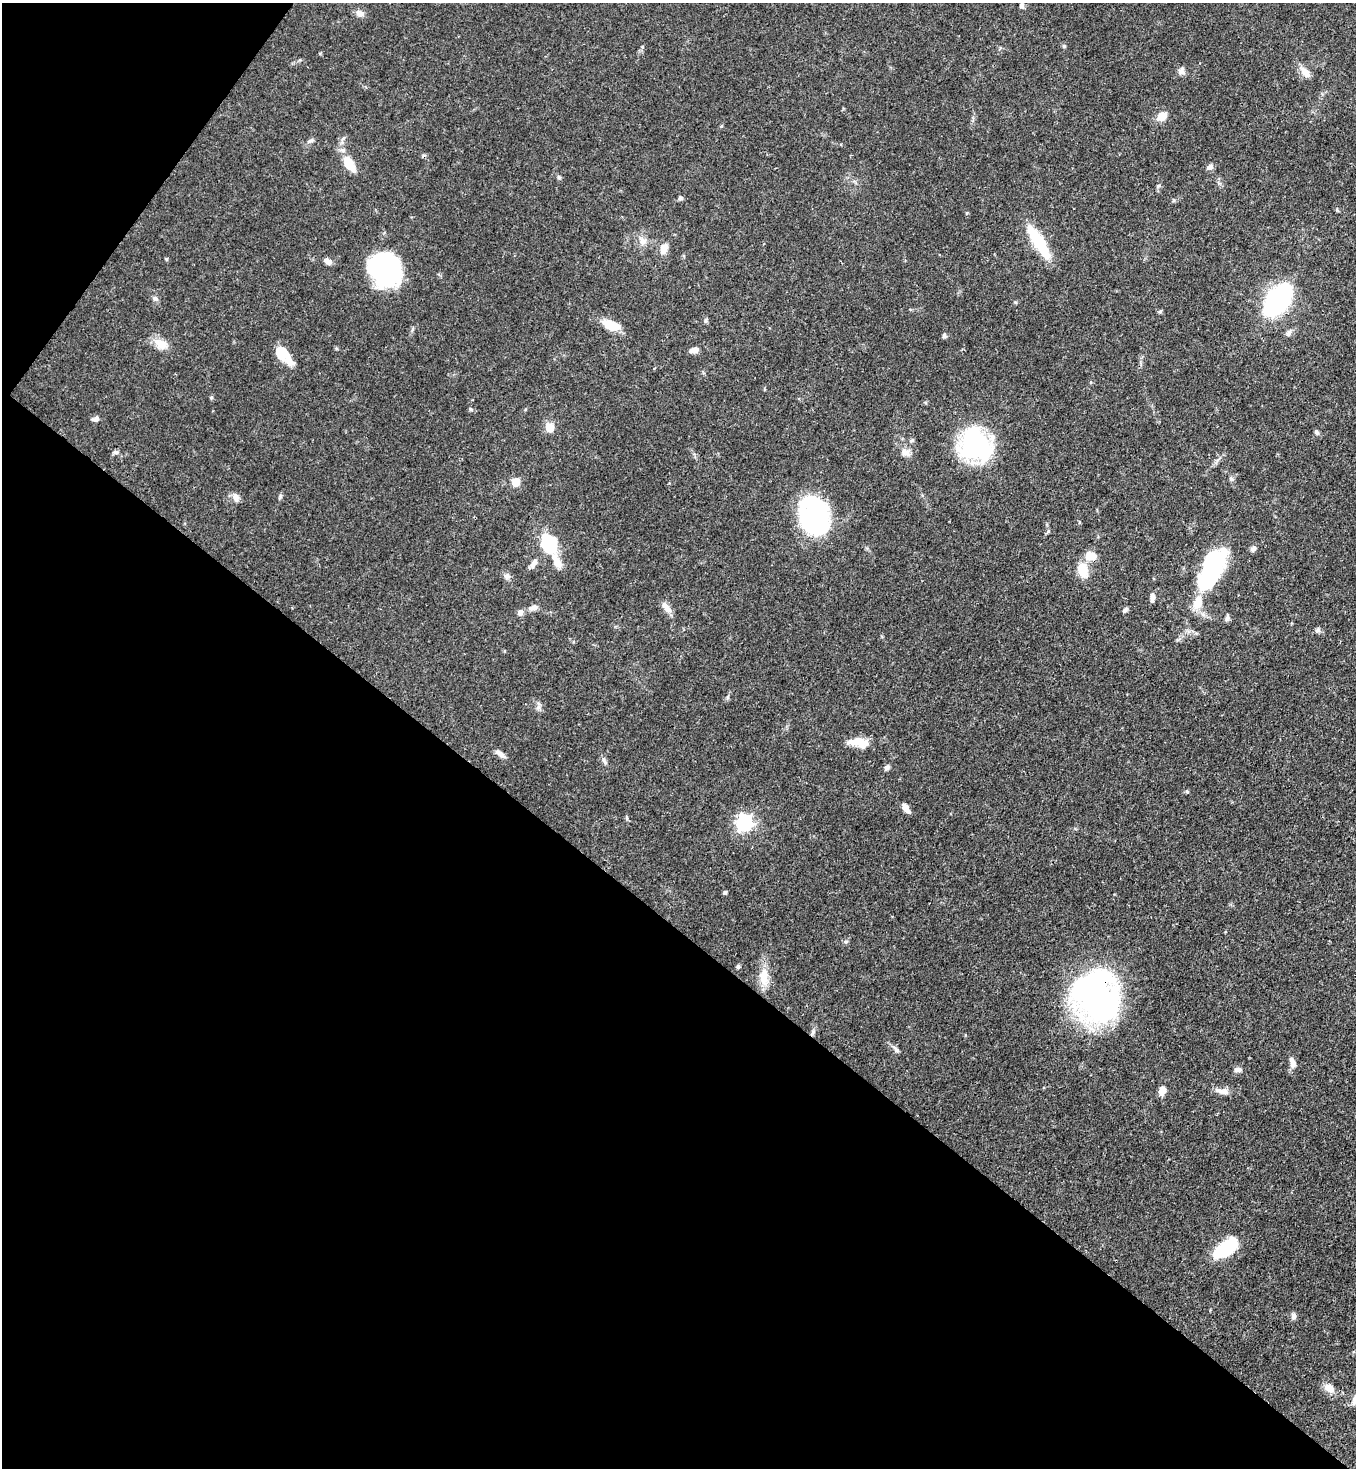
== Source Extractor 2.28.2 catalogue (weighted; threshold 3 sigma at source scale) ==
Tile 9 of 4 x 4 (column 1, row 3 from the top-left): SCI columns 228-1581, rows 1526-2991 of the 6007 x 5984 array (HDU 1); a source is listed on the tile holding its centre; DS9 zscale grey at full resolution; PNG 1358 x 1470 px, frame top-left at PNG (2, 3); no overlay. Shown black and unused: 40% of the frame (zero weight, under 3 of 4 exposures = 7% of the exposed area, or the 3 px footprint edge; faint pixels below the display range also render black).
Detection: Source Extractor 2.28.2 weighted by HDU 2 'WHT'; one run over the whole footprint, this tile lists its part. Background 0.0856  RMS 0.0039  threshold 0.0178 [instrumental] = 3 sigma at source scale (4.5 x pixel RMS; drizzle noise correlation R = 1.50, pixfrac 1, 0.05/0.05 arcsec/px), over >= 5 px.
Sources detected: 84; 2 inside a brighter object's white glare — not listed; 3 inside a brighter listed object's ellipse — not listed separately; the other 79 listed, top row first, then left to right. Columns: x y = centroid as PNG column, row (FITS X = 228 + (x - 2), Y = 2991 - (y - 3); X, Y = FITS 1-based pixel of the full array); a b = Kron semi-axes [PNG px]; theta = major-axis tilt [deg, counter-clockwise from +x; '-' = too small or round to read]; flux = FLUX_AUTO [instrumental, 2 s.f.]
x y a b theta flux
1022 6 6 5 - 1.3
360 13 12 7 -21 1.8
1064 46 5 5 - 0.54
1181 71 10 8 79 1.8
1306 72 15 8 -49 3.3
1162 116 11 9 40 4.4
311 140 9 5 23 0.92
349 164 19 9 -57 9
1210 167 7 6 - 1.7
559 177 7 4 -45 0.63
680 198 6 5 - 0.8
642 241 10 8 -73 2.3
1039 242 41 10 -58 18
664 249 15 10 75 2.9
166 259 4 4 - 0.47
327 261 9 6 -34 1.9
381 269 31 27 16 57
155 298 6 6 - 1
1278 300 20 11 52 120
1160 311 6 4 42 0.56
706 320 6 5 - 0.7
611 325 19 9 -21 9.4
1289 333 10 6 65 1.3
944 336 6 5 - 0.81
161 344 19 11 -26 5.2
694 350 11 6 13 2.4
281 353 15 11 -73 7.4
211 397 5 3 - 0.44
471 409 7 4 -20 0.64
96 419 8 6 28 1.5
550 427 9 7 -85 5.5
1316 432 7 5 -59 0.93
912 440 7 5 29 0.72
975 445 29 26 -47 64
115 452 8 5 -13 0.96
905 452 13 9 -25 2.7
1231 479 7 4 -2 0.69
516 482 5 5 - 14
236 497 11 8 -66 2.2
814 516 30 25 -76 72
1048 531 5 5 - 0.6
549 543 22 15 -64 21
1253 548 8 6 51 1.3
1090 556 13 10 -6 5.7
534 563 14 6 59 2.1
1211 563 36 24 55 36
1082 570 15 10 -76 7.8
507 576 8 7 - 1.4
1152 597 12 5 87 1.6
1198 602 20 12 73 6.5
534 607 11 7 14 2
667 607 17 7 -50 3
1125 611 7 5 34 0.8
520 612 8 7 - 1.7
1227 618 10 5 77 0.97
1318 630 7 6 - 1
859 742 22 12 -11 6.1
500 754 15 6 -36 2.2
604 761 10 5 -63 1.1
886 768 7 6 - 1.1
1187 791 6 3 -20 0.47
906 808 11 5 -54 3.2
627 818 6 4 -72 0.53
744 823 7 6 - 110
725 892 5 4 - 0.73
846 942 5 5 - 0.72
738 966 6 4 76 0.7
764 976 26 12 90 6.7
1096 996 37 31 -73 160
813 1032 8 5 72 0.98
896 1049 13 5 -44 1.4
1293 1064 10 8 81 1.9
1237 1070 9 6 1 1.4
1162 1091 10 7 75 3
1222 1091 21 7 -8 2.9
1226 1248 24 11 38 28
1294 1316 9 6 89 1.3
1329 1388 14 10 -27 3.7
1355 1399 14 6 71 2.1
Overlapping masked pixels (flux is a lower limit): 2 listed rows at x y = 1096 996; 813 1032
Isophote crosses this tile's border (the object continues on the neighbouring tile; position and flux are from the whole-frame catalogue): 1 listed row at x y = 1355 1399
Unlisted compact peaks at least as high as the median listed source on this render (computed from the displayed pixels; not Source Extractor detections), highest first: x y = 280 496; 1158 186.